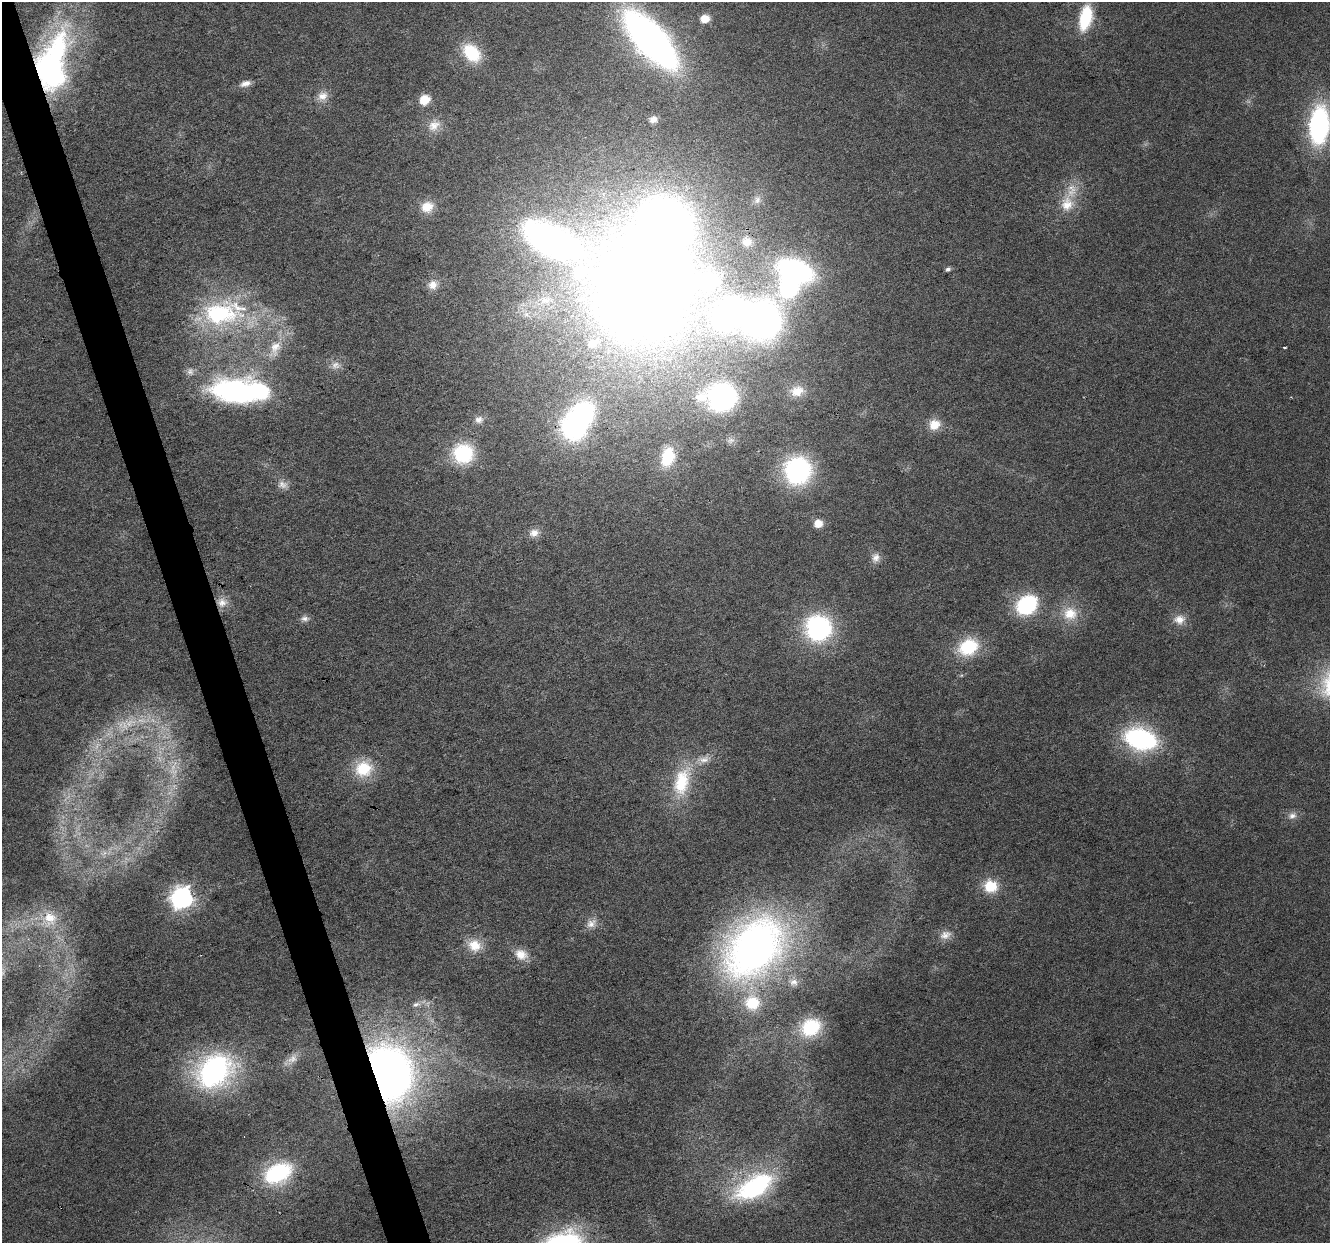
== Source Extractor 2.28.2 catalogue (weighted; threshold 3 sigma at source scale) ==
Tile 11 of 4 x 4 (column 3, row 3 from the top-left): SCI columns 2661-3988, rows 1350-2590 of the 5317 x 5130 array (HDU 1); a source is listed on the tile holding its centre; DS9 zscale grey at full resolution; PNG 1332 x 1245 px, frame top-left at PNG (2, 2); no overlay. Shown black and unused: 3% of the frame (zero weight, under 3 of 6 exposures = <1% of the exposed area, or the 3 px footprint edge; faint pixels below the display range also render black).
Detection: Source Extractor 2.28.2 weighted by HDU 2 'WHT'; one run over the whole footprint, this tile lists its part. Background 0.0256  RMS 0.0026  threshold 0.0107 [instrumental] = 3 sigma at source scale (4.09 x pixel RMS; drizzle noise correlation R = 1.36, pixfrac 0.8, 0.0396/0.0396 arcsec/px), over >= 5 px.
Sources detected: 85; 4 too faint to see at this stretch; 7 inside a brighter object's white glare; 1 cosmic-ray / hot-pixel residue — not listed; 5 inside a brighter listed object's ellipse — not listed separately; the other 68 listed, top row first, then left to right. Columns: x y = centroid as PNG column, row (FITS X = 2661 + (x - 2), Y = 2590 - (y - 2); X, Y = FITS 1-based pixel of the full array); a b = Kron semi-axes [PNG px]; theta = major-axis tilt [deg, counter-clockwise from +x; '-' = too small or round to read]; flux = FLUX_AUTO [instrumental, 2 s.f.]
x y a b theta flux
1085 18 26 12 78 13
705 19 10 8 9 3.3
651 40 57 23 -49 120
471 53 19 13 -47 12
53 64 75 36 77 71
245 83 15 7 17 1.8
322 96 14 12 28 2.5
424 100 10 9 - 4.3
653 119 9 8 - 1.5
1319 125 26 14 85 57
434 126 19 13 30 3.1
757 200 11 9 66 1.3
1067 204 22 18 82 6
427 207 15 13 24 4.2
551 240 132 47 -25 120
747 242 12 10 -1 1.9
948 269 6 5 - 0.73
795 270 32 18 -20 50
433 285 13 12 - 2.4
646 290 90 81 -86 420
545 300 19 10 21 3.8
219 314 50 30 1 33
763 320 28 25 55 100
1285 347 3 3 - 0.44
275 348 23 15 76 5.6
336 365 13 11 14 2
190 371 11 9 89 1.2
797 391 20 14 11 4.1
235 392 43 23 -8 56
721 397 21 18 -3 65
479 420 11 9 13 1.5
934 425 14 13 - 3.9
573 429 25 19 -29 32
731 440 10 6 9 1.1
463 453 20 19 - 17
668 457 20 12 74 10
798 471 23 23 - 43
283 485 14 10 -18 1.7
818 523 8 7 - 3.2
534 533 13 10 21 1.9
876 558 13 11 80 1.8
222 602 15 13 2 2.6
1027 605 18 15 37 24
1070 613 20 19 - 6.4
305 619 12 7 -4 1.1
1179 619 14 12 -3 2.8
818 628 18 18 - 48
968 647 24 19 27 13
1141 739 24 16 -15 46
363 769 22 19 16 8.8
682 782 42 22 74 14
1292 816 13 9 23 1.6
990 886 14 13 - 7.4
181 898 8 8 - 180
50 917 18 14 -20 4.5
591 924 15 11 30 2.1
945 935 17 12 19 2.4
474 945 20 15 -19 5
754 948 69 49 48 140
521 954 17 14 -26 3.5
793 982 13 11 -3 1.9
416 1004 12 6 18 1.2
811 1027 24 19 30 13
214 1071 33 25 41 62
388 1073 45 33 -73 180
278 1173 26 17 25 25
754 1187 43 21 28 37
562 1241 50 22 11 29
Overlapping masked pixels (flux is a lower limit): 2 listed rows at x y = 53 64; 388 1073
Isophote crosses this tile's border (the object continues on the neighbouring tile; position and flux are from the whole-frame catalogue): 2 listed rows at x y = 1319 125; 562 1241